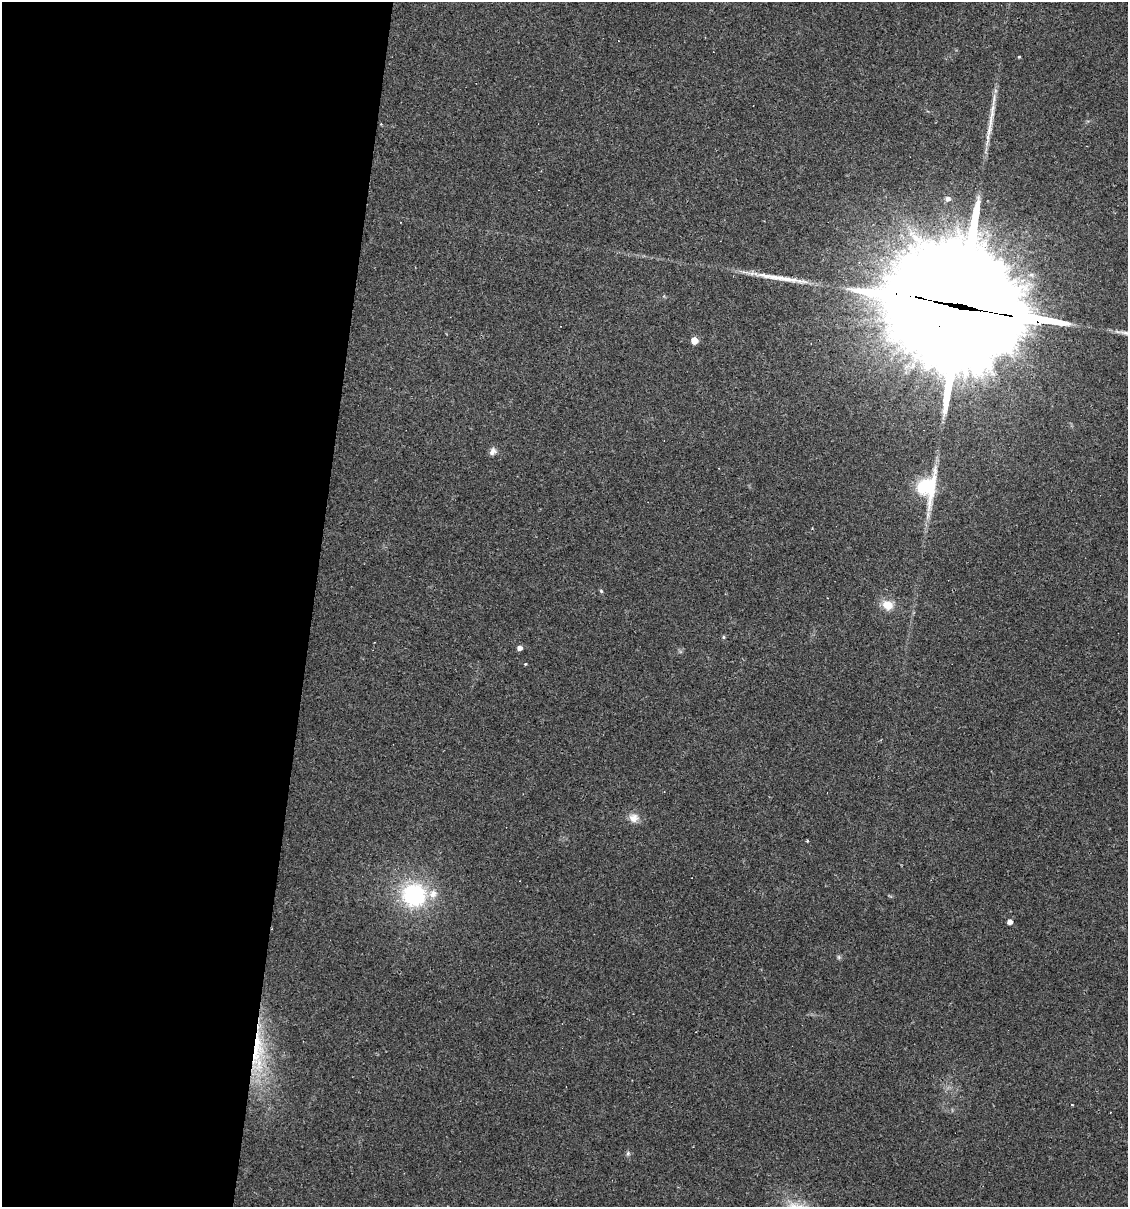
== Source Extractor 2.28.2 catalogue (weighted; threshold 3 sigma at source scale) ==
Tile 5 of 4 x 4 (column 1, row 2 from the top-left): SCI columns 113-1238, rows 2412-3616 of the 4843 x 4822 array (HDU 1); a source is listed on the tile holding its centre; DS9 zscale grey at full resolution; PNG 1130 x 1209 px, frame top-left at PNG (2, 2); no overlay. Shown black and unused: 28% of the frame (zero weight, under 2 of 3 exposures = <1% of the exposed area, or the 3 px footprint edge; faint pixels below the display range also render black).
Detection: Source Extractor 2.28.2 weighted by HDU 2 'WHT'; one run over the whole footprint, this tile lists its part. Background 0.0907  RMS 0.006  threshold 0.0272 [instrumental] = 3 sigma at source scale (4.5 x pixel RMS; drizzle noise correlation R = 1.50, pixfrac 1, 0.05/0.05 arcsec/px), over >= 5 px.
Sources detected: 24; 2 cosmic-ray / hot-pixel residue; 2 long thin detections or spike segments (spike, bleed or trail) — not listed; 2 inside a brighter listed object's ellipse — not listed separately; the other 18 listed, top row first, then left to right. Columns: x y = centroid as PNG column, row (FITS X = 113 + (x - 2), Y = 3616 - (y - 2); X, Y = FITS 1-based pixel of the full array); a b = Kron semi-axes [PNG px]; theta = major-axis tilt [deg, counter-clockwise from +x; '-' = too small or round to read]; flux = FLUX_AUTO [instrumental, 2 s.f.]
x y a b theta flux
1019 57 3 3 - 0.65
948 199 6 6 - 2.3
962 307 88 33 -12 33000
694 340 5 5 - 10
493 451 10 7 46 2.8
927 487 35 23 83 37
601 591 4 4 - 0.8
888 605 12 10 -34 9
724 637 5 4 - 0.82
519 648 5 4 - 3.4
525 664 3 3 - 0.56
633 818 13 11 -9 5.1
414 895 26 25 - 58
1010 922 4 4 - 3.6
839 957 7 4 -89 0.96
259 1064 53 19 83 40
1072 1105 3 2 - 1.1
628 1153 6 5 - 1.2
Overlapping masked pixels (flux is a lower limit): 2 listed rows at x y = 962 307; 259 1064